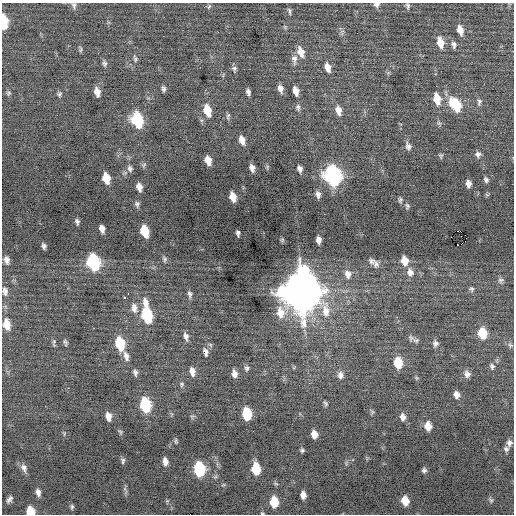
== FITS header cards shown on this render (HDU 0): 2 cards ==
NAXIS1  =                  512 / Axis length
NAXIS2  =                  512 / Axis length

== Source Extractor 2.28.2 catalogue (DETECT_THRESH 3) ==
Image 512 x 512 px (HDU 0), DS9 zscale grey, 1 PNG px = 1 image px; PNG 516 x 516 px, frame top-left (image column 1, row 512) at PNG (2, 3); no overlay
Background -0.0754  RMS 0.74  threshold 2.23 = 3 sigma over >= 5 px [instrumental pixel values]
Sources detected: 130; all 130 listed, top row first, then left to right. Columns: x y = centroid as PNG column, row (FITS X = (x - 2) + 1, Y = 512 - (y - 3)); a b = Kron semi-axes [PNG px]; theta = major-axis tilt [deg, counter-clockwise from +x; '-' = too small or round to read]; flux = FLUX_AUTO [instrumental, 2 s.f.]
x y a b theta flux
74 5 9 6 -75 130
377 5 7 6 - 140
209 6 7 4 54 68
408 6 8 5 -73 100
289 11 8 4 -80 94
4 22 10 5 -89 2200
460 30 10 6 -76 410
440 42 13 7 -79 560
454 45 9 6 -76 160
80 49 9 4 -77 80
301 52 13 7 -70 490
135 58 9 5 -75 110
294 59 14 7 -85 260
104 63 7 6 - 120
328 67 10 6 -75 380
234 68 6 6 - 110
163 89 6 4 -88 120
280 89 8 5 -76 260
296 91 8 5 -76 370
97 92 8 5 -77 340
248 92 6 4 -74 150
8 93 6 5 - 81
59 94 7 5 66 96
437 99 12 7 -75 700
479 102 9 6 75 130
455 105 14 9 -58 1900
298 107 9 5 -83 130
207 110 11 6 -74 950
338 110 11 7 -76 360
228 116 10 4 78 86
137 120 11 7 -74 3300
242 140 8 5 -71 360
408 146 9 7 -70 180
478 154 7 7 - 160
441 156 6 5 - 69
208 160 8 5 -72 490
144 165 7 5 46 90
252 168 7 5 -74 240
130 169 9 7 -74 150
300 169 6 4 -72 190
332 176 11 8 -75 14000
106 178 9 6 -76 840
486 180 6 4 -60 120
468 184 6 5 - 230
139 187 7 5 -76 330
318 194 8 6 -80 200
233 197 8 5 -74 500
400 200 7 5 -87 91
137 204 7 6 - 130
407 206 7 5 -83 86
77 222 5 4 - 110
102 229 7 5 -74 270
145 231 9 6 -75 1300
458 231 3 2 - 30000
238 233 5 3 - 120
465 235 2 2 - 480
282 240 6 4 47 61
319 240 7 5 -83 230
458 245 2 2 - 4400
44 246 5 4 - 140
165 259 7 5 -73 99
6 260 8 6 -76 220
371 261 11 8 -6 180
404 261 8 6 -77 590
93 262 11 7 -75 6400
376 264 8 7 - 160
410 272 10 9 - 290
348 274 11 8 -79 310
501 280 8 7 - 130
472 289 7 6 - 99
5 291 11 6 -80 200
301 291 15 13 -79 180000
128 294 2 2 - 42
190 294 9 5 -81 140
125 297 3 2 - 140
134 308 13 8 -82 310
281 313 15 11 -81 670
147 314 15 7 -81 3600
7 324 11 6 -78 710
482 333 9 7 -81 1400
186 336 9 5 -77 200
416 340 10 7 -19 170
54 341 8 5 71 85
65 342 8 5 -74 90
120 343 11 6 -77 2000
435 343 8 7 - 160
510 345 8 5 -22 110
205 352 10 6 -76 210
126 356 13 6 -75 280
398 363 9 7 -83 1400
492 366 9 6 -77 140
247 368 7 6 - 120
192 371 10 6 -82 310
135 373 8 5 -76 140
234 374 8 5 -83 280
467 374 8 7 - 240
340 375 9 7 82 220
182 384 7 5 71 87
456 395 8 6 -78 260
325 403 7 5 -55 91
145 405 10 7 -80 3500
372 412 7 4 72 69
247 414 9 6 -83 2100
108 416 8 5 -77 340
192 416 6 5 - 74
403 417 9 6 -85 220
428 426 8 6 -82 520
120 432 6 4 -58 78
314 434 7 5 -76 380
176 441 8 4 -79 73
509 443 7 6 - 180
506 449 7 7 - 130
302 450 5 4 - 89
123 461 8 5 86 110
165 461 7 5 -83 270
24 468 11 7 -66 230
199 469 10 7 -82 4000
256 469 9 6 -84 1500
424 470 5 5 - 110
276 484 6 3 -19 64
223 485 6 3 18 54
38 492 8 5 -78 220
303 495 7 5 -82 290
9 499 8 4 55 150
491 500 7 5 -88 98
405 501 8 6 -76 660
274 502 8 6 -83 1300
72 507 7 4 -88 89
30 511 7 6 - 1000
262 513 4 4 - 51
At the frame edge (FLAGS 8, measured only in part): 5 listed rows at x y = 74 5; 377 5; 4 22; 30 511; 262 513